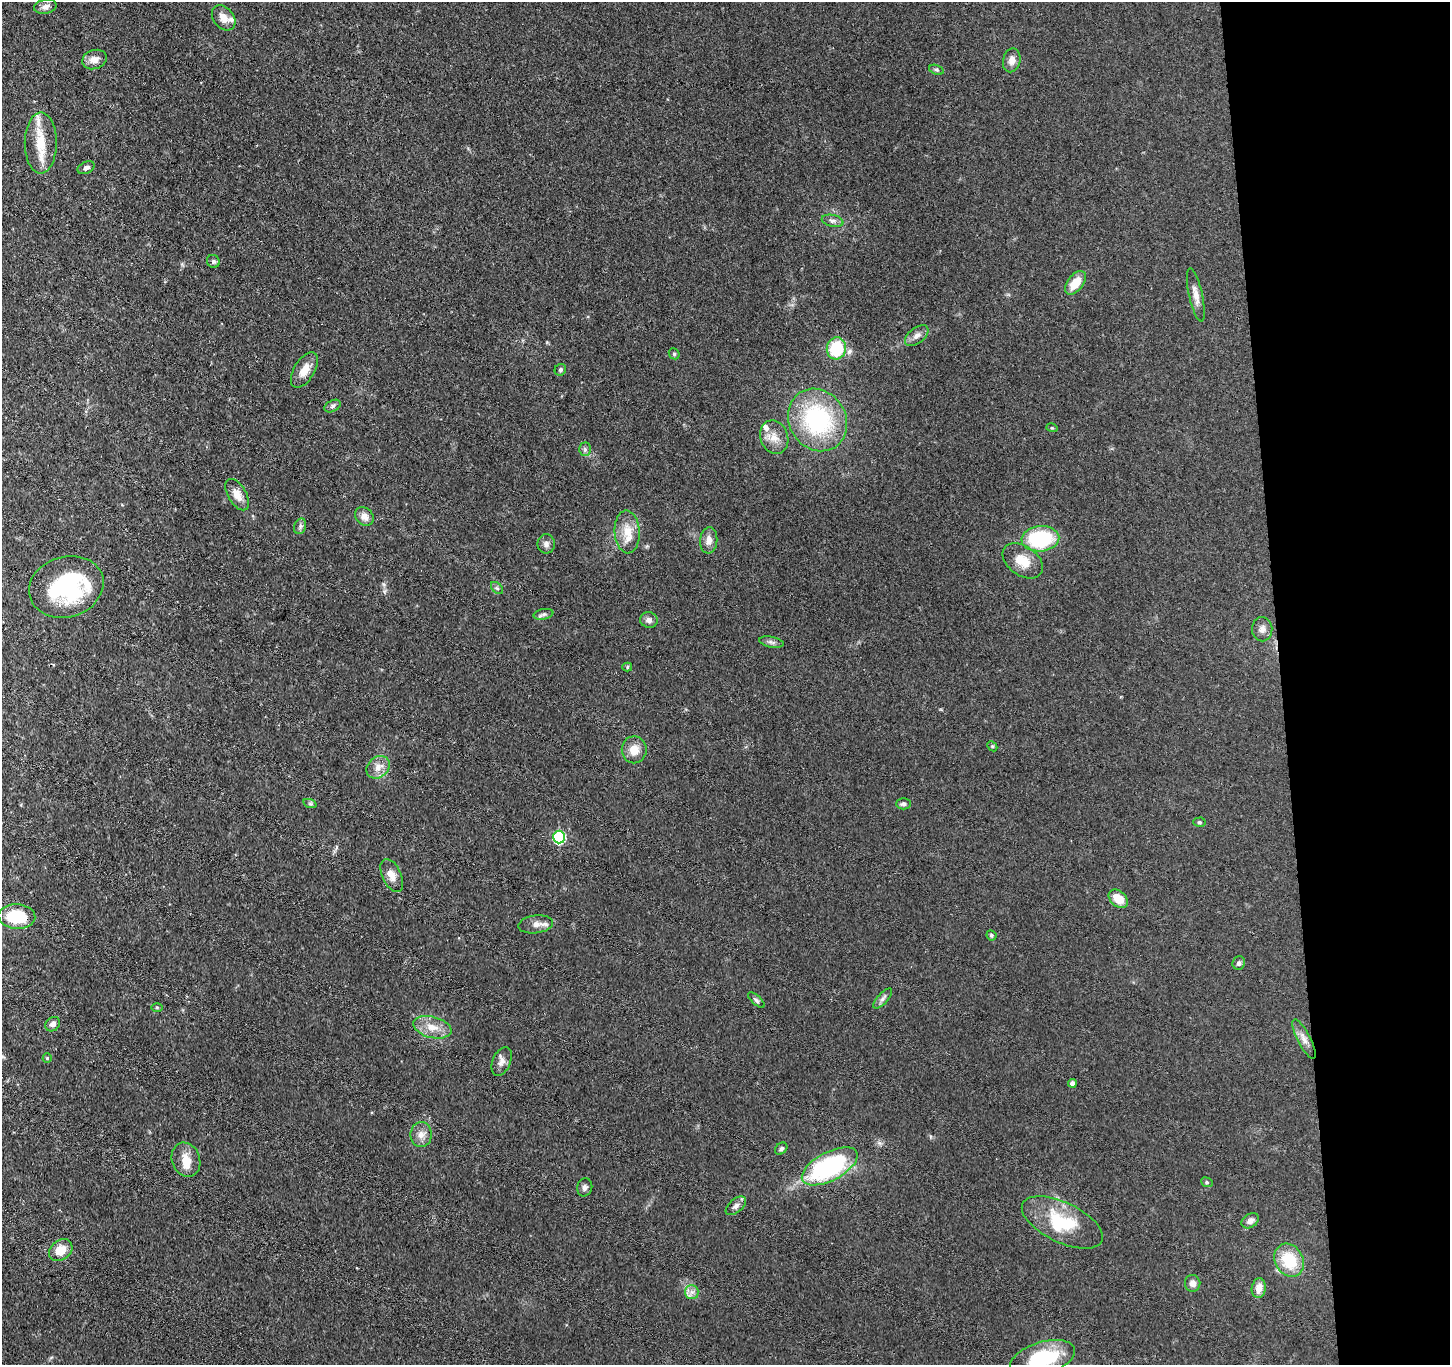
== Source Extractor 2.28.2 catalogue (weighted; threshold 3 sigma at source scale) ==
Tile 6 of 3 x 3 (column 3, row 2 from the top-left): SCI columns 2952-4399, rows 1493-2855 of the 4456 x 4379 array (HDU 1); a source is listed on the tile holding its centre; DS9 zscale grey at full resolution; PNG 1452 x 1367 px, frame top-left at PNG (2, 2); each listed source drawn as its Kron ellipse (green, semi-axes under 4 px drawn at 4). Shown black and unused: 12% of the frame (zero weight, under 3 of 4 exposures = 5% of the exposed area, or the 3 px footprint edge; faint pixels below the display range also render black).
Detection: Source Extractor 2.28.2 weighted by HDU 2 'WHT'; one run over the whole footprint, this tile lists its part. Background 0.0696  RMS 0.0068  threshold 0.0307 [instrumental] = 3 sigma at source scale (4.5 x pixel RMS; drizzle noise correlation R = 1.50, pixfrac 1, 0.05/0.05 arcsec/px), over >= 5 px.
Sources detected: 78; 5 inside a brighter listed object's ellipse — not listed separately; the other 73 listed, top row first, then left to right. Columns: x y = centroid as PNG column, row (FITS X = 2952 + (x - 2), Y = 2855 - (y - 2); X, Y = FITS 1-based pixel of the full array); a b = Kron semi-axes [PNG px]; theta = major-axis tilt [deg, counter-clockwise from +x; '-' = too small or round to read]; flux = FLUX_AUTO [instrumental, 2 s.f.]
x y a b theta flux
45 7 11 7 12 3.3
224 18 14 10 -50 6.7
94 60 12 9 19 5.4
1012 60 12 8 77 4.6
936 70 7 4 -19 1.2
41 143 30 16 90 18
86 168 9 5 24 2.2
833 221 11 6 -12 2.4
213 261 7 6 - 1.6
1075 283 14 8 52 11
1196 295 27 7 -77 5.9
917 336 13 7 38 3.7
836 348 11 9 75 33
674 354 6 5 - 1
304 370 20 10 58 9.1
560 370 6 5 - 1.3
333 406 9 5 28 1.8
817 420 32 28 -57 80
1052 428 6 3 -17 0.76
774 437 17 13 -69 8.2
585 449 6 6 - 1.5
237 495 17 9 -60 6.8
364 516 10 8 -46 5.2
300 526 8 6 71 2
627 532 21 12 -86 12
1040 539 19 12 5 55
709 540 13 8 84 5.3
546 544 9 8 - 2.9
1023 561 22 14 -35 12
66 587 38 30 17 71
497 588 7 4 -45 1.3
543 614 10 5 11 1.8
649 620 9 7 -18 3.1
1262 629 12 10 -89 4.1
771 642 12 5 -11 2.3
627 667 5 4 - 1
992 746 6 4 -45 0.87
634 750 13 12 - 7.9
378 767 12 10 41 5.9
310 804 7 4 -19 1.1
904 804 7 5 0 1.7
1199 822 6 4 2 1.1
559 837 6 6 - 71
392 875 18 9 -65 6
1118 899 11 7 -42 11
17 916 18 12 -2 26
536 924 17 9 7 5.1
991 935 5 5 - 1.2
1239 963 7 6 - 1.8
883 998 12 5 48 2.3
756 1000 10 4 -42 1.6
157 1007 6 4 -1 0.8
53 1024 8 6 44 3.2
432 1027 19 10 -14 9.3
1304 1039 22 6 -63 5.3
47 1058 4 4 - 0.93
502 1061 15 9 66 4.1
1072 1083 4 4 - 3.7
421 1135 12 10 89 5.1
781 1149 7 5 43 1.7
186 1160 17 14 -69 9.4
830 1166 30 14 28 99
1207 1182 6 4 -22 1.1
585 1187 9 7 75 2.5
736 1206 12 6 40 2.8
1250 1221 9 6 35 3.1
1062 1222 44 20 -25 36
61 1250 13 9 36 10
1289 1260 17 14 -60 26
1193 1283 8 7 - 3.8
1259 1288 10 7 83 6.5
692 1292 7 7 - 2.9
1043 1358 33 16 17 47
Isophote crosses this tile's border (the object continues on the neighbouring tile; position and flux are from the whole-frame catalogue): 1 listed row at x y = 1043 1358